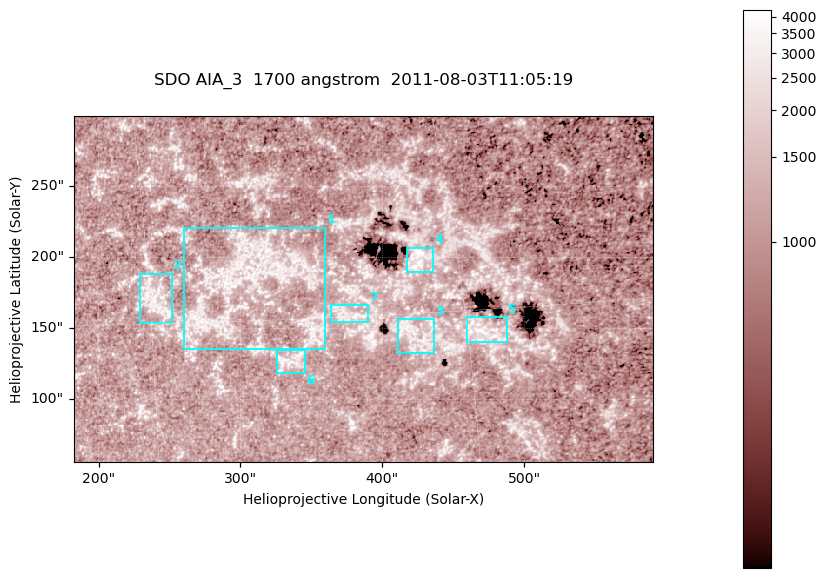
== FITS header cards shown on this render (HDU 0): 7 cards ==
TELESCOP= 'SDO     '           /
INSTRUME= 'AIA_3   '           /
WAVELNTH=                 1700 /
WAVEUNIT= 'angstrom'           /
DATE-OBS= '2011-08-03T11:05:19.712' /
CTYPE1  = 'HPLN-TAN'           /
CTYPE2  = 'HPLT-TAN'           /

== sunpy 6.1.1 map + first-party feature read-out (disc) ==
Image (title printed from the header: SDO AIA_3  1700 angstrom  2011-08-03T11:05:19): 666 x 399 px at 0.613 arcsec/px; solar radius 946 arcsec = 1543 px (partial field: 3.6% of the solar disc is inside the frame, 100% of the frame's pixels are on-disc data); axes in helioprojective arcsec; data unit not stated in the header (colour bar unlabelled)
Pointing: header CRPIX1/2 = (2049.23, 2048.32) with CRVAL1/2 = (0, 0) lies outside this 666 x 399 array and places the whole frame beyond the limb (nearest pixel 1.4 R_sun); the SolarSoft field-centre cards XCEN/YCEN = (386.5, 177.7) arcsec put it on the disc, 1946 arcsec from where CRPIX/CRVAL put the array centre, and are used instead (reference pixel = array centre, CRVAL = XCEN/YCEN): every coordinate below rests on XCEN/YCEN
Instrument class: DISC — disc imager (sunpy class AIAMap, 1700 A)
Bright regions (active regions / flare kernels): reference = the on-disc median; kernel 5 px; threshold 5 sigma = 1309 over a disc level ~1090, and >= 1.15x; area >= 265 px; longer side >= 5 px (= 3.1 arcsec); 7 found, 7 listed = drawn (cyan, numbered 1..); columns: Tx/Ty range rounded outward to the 2 arcsec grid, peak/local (2 s.f.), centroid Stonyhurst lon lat
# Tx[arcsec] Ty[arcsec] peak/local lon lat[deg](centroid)
1 260..360 136..222 3.4 +20 +17
2 228..252 152..190 3.2 +15 +16
3 410..436 132..158 3.1 +27 +14
4 416..436 190..208 7.3 +28 +17
5 458..488 140..158 4 +31 +14
6 326..346 118..136 3.2 +21 +13
7 364..390 154..168 3.2 +24 +15